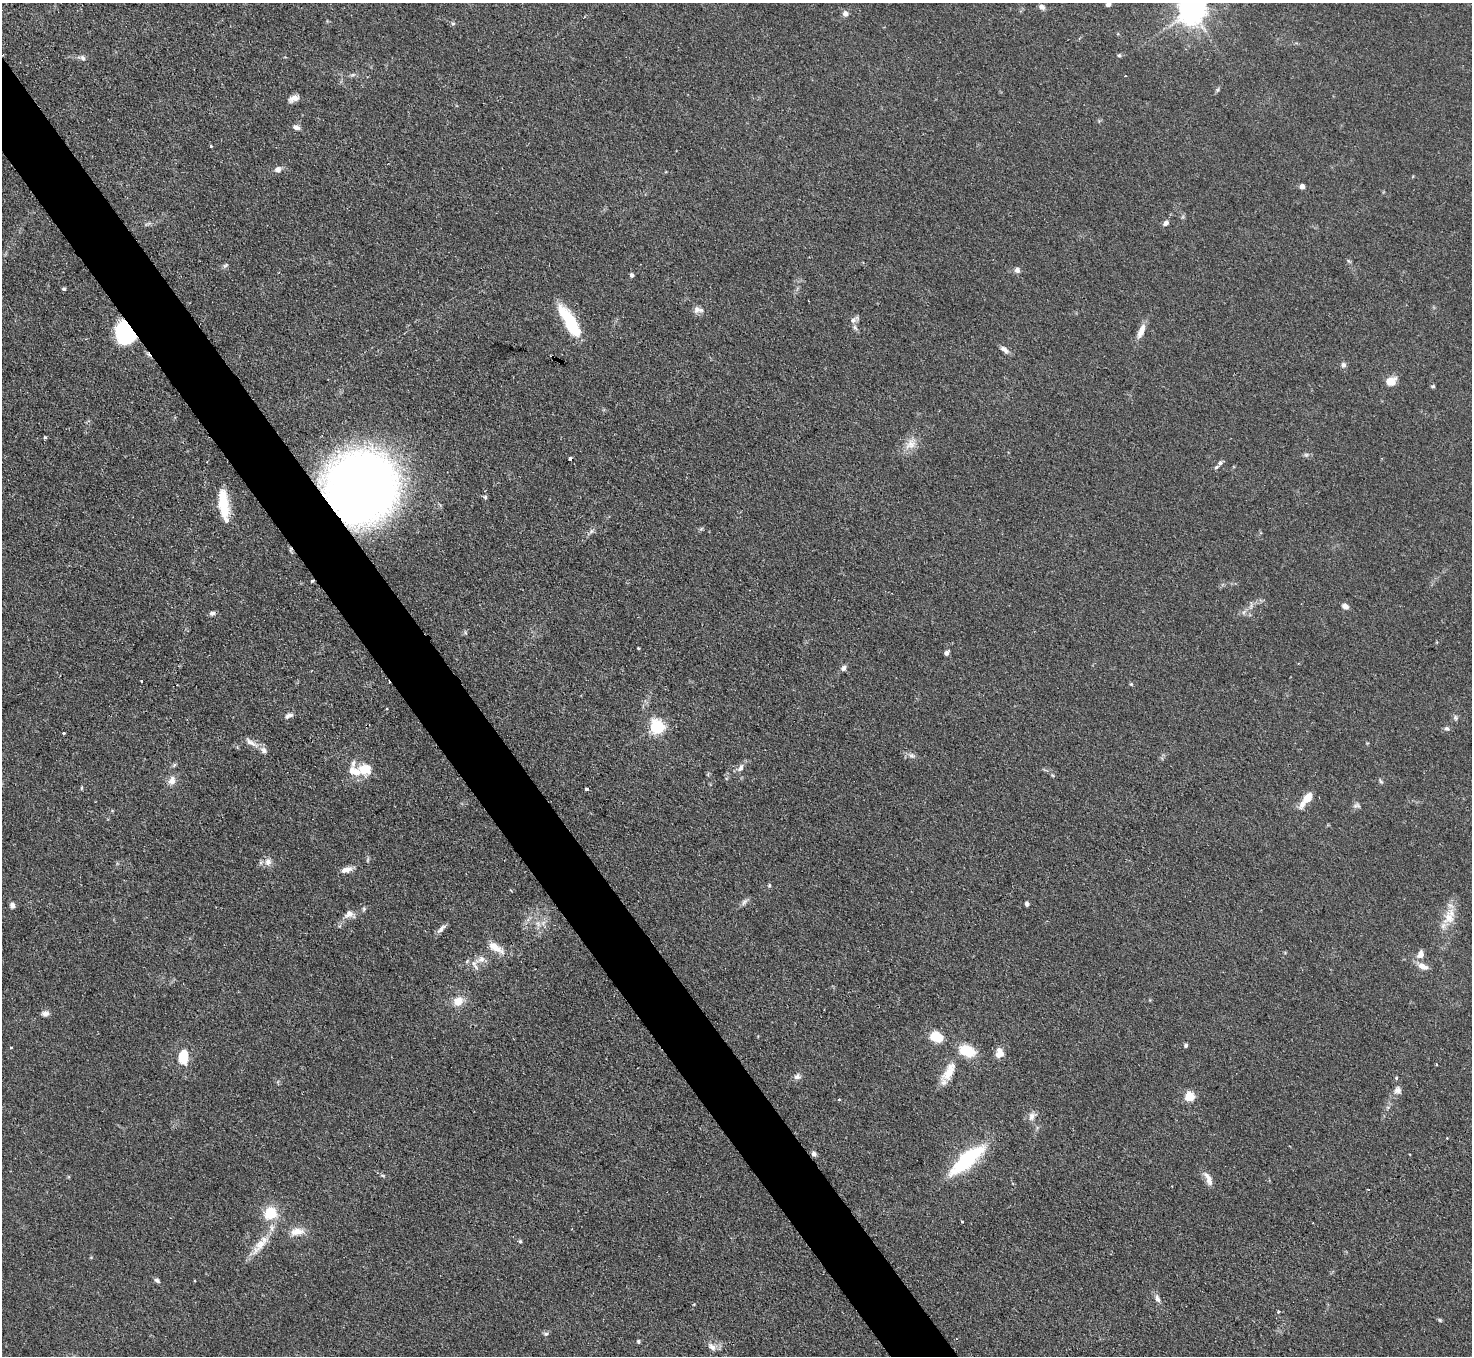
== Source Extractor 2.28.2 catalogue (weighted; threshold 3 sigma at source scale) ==
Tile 11 of 4 x 4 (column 3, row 3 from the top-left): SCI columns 2940-4409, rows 1653-3006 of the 5880 x 5872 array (HDU 1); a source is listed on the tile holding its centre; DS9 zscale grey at full resolution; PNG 1474 x 1358 px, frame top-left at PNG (2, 3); no overlay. Shown black and unused: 4% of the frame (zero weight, under 2 of 3 exposures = <1% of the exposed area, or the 3 px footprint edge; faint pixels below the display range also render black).
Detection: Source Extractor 2.28.2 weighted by HDU 2 'WHT'; one run over the whole footprint, this tile lists its part. Background 0.0811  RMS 0.0058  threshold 0.0262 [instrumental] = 3 sigma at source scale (4.5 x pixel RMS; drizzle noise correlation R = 1.50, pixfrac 1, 0.05/0.05 arcsec/px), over >= 5 px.
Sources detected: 121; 1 inside a brighter object's white glare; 2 cosmic-ray / hot-pixel residue — not listed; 7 inside a brighter listed object's ellipse — not listed separately; the other 111 listed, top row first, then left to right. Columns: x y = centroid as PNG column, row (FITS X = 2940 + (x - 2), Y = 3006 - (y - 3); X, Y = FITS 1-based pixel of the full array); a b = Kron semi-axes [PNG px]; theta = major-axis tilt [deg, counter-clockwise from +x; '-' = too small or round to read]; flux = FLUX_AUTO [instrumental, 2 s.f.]
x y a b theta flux
1109 4 7 5 43 2.3
1042 7 7 6 - 2.5
1192 11 8 8 - 790
845 14 7 7 - 2.5
453 23 6 5 - 1
1119 55 5 5 - 0.92
83 58 8 6 -64 1.6
1218 90 8 3 71 0.92
293 99 14 7 23 3.4
296 127 10 6 -13 2.1
211 146 3 3 - 0.66
278 169 8 8 - 2.5
1302 186 4 4 - 3.4
1166 223 7 5 31 2.2
148 224 10 3 21 1.1
226 265 8 4 27 1.2
1017 270 8 7 - 1.9
632 275 5 4 - 1.4
64 289 5 4 - 0.91
698 310 14 8 -4 3.4
854 319 14 6 34 2.3
571 323 34 12 -61 29
1141 331 21 7 67 5.5
126 332 21 15 -71 77
1005 349 13 6 -40 2.6
1343 365 7 7 - 1.7
1391 381 12 10 28 6.4
1433 386 6 4 0 0.86
45 437 3 3 - 0.95
910 444 18 12 31 7.1
1306 455 6 5 - 1.1
570 459 4 3 - 4.1
1220 463 6 5 - 1.3
1216 467 5 4 - 1.3
361 488 50 47 52 620
485 497 5 5 - 1.1
223 500 26 13 -85 16
591 531 8 5 45 1.6
1345 606 8 6 -25 2.6
1244 612 7 4 70 1.1
212 613 7 6 - 1.6
465 632 6 4 -72 0.8
638 648 3 3 - 0.95
947 653 7 5 48 1.6
844 668 7 6 - 1.8
141 681 3 2 - 0.52
1131 684 5 4 - 0.67
288 716 11 6 25 2.4
1455 718 8 6 -89 1.4
657 727 6 6 - 120
1447 729 8 5 -24 1.3
64 733 3 3 - 0.9
251 743 24 7 -32 4.6
912 756 9 6 -24 2.2
174 765 7 4 46 1
740 768 13 7 57 2.9
365 769 20 16 -3 11
1052 775 6 3 -70 0.67
172 781 12 9 68 4.3
1381 781 8 4 -48 1
81 788 6 4 89 0.62
587 789 3 3 - 2.8
1307 798 12 7 53 9.3
1356 805 10 6 16 1.8
268 862 11 9 66 3.8
346 870 15 7 15 4
769 885 6 4 71 0.78
744 902 12 5 49 1.9
1027 904 4 4 - 1.9
12 905 7 6 - 2.1
364 909 6 5 - 0.98
349 914 13 10 -2 4.1
1449 917 20 16 79 11
538 924 8 5 -46 1.9
441 929 16 5 45 2.7
495 947 21 8 -33 8.3
1421 954 12 8 71 4.2
481 959 15 10 35 5.7
1423 966 13 8 -24 5
458 1001 13 10 24 7.3
45 1014 10 7 3 2.5
937 1037 12 9 -21 15
1186 1045 5 4 - 1.1
11 1047 3 3 - 0.78
967 1051 18 11 -22 16
999 1053 12 9 83 5.4
183 1057 15 10 85 15
949 1072 29 12 60 10
797 1076 9 8 - 2.3
1396 1078 5 4 - 0.69
1398 1090 10 10 - 3
1189 1097 6 5 - 31
839 1100 4 3 - 0.56
1032 1116 13 9 57 3.4
1447 1138 3 2 - 0.38
814 1153 7 6 - 1.5
967 1159 46 14 41 44
383 1175 8 3 -19 0.97
1209 1181 25 7 -58 4.4
270 1213 15 14 - 15
962 1222 3 3 - 0.49
297 1232 19 10 9 6.8
520 1241 5 4 - 0.88
260 1244 21 12 47 9.2
157 1280 8 5 -32 1.4
1157 1298 10 6 -68 2.6
1279 1312 4 3 - 0.84
1440 1320 6 5 - 0.76
546 1334 7 5 2 1.2
638 1341 5 4 - 0.95
712 1347 13 8 -46 3.8
Overlapping masked pixels (flux is a lower limit): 4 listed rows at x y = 571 323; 126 332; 570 459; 361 488
Isophote crosses this tile's border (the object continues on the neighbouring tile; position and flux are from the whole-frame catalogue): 2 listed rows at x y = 1109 4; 1192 11